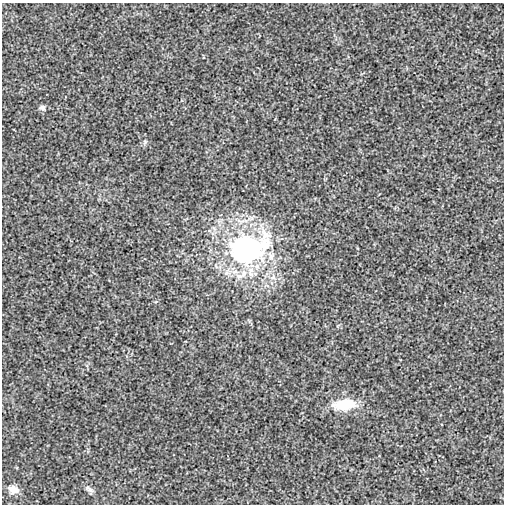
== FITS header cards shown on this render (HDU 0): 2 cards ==
NAXIS1  =                  502
NAXIS2  =                  502

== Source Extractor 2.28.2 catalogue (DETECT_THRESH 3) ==
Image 502 x 502 px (HDU 0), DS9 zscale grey, 1 PNG px = 1 image px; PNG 506 x 506 px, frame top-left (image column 1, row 502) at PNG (2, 3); no overlay
Background -1.32e-04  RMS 0.0028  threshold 0.00835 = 3 sigma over >= 5 px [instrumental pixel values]
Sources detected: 7; all 7 listed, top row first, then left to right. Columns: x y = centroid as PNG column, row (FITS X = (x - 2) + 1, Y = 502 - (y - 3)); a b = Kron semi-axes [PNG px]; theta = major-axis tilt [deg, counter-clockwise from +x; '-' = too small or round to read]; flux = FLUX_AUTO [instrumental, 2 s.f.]
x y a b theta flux
42 108 8 7 - 0.59
145 142 7 4 46 0.35
246 249 16 12 20 100
239 276 13 7 -5 1.6
344 405 28 12 5 6
89 489 14 6 -40 0.67
13 490 12 9 -16 1.8